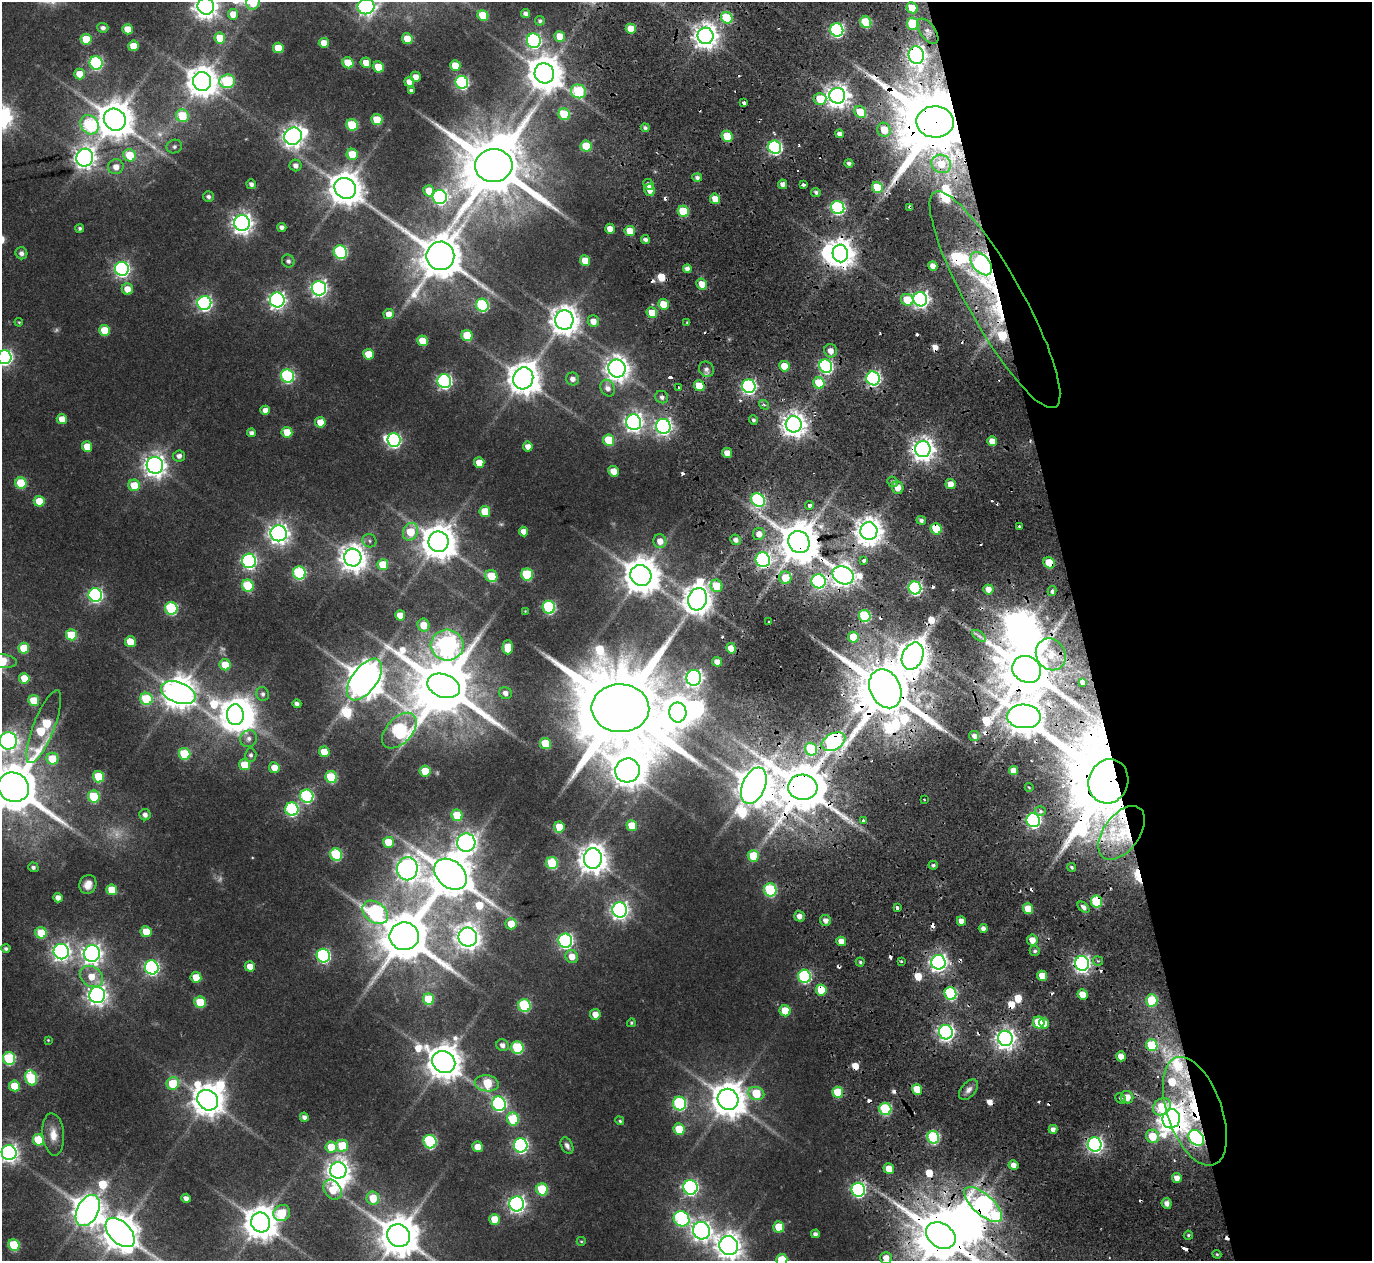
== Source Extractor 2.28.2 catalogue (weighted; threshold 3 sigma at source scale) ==
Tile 12 of 4 x 4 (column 4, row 3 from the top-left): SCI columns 4109-5478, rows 1367-2625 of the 5478 x 5297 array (HDU 1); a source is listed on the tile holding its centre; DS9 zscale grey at full resolution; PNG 1374 x 1263 px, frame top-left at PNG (2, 2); each listed source drawn as its Kron ellipse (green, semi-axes under 4 px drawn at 4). Shown black and unused: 21% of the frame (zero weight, under 2 of 4 exposures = <1% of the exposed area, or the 3 px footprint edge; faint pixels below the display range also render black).
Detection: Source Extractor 2.28.2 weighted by HDU 2 'WHT'; one run over the whole footprint, this tile lists its part. Background 0.0284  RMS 0.0048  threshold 0.0215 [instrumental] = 3 sigma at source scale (4.5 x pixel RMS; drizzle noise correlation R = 1.50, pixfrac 1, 0.0396/0.0396 arcsec/px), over >= 5 px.
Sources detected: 481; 10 too faint to see at this stretch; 13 inside a brighter object's white glare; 40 cosmic-ray / hot-pixel residue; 2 long thin detections or spike segments (spike, bleed or trail) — neither listed nor drawn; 5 inside a brighter listed object's ellipse — not listed separately; the other 411 listed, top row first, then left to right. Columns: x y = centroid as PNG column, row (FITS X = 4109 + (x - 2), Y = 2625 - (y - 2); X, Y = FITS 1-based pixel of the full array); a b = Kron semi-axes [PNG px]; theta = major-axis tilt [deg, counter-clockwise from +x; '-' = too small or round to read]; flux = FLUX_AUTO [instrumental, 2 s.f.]
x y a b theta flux
253 2 7 6 - 12
206 6 8 8 - 440
366 6 8 8 - 140
912 8 6 5 - 12
233 14 5 5 - 6.7
526 14 4 4 - 2.1
483 15 6 5 - 16
727 18 6 5 - 26
540 21 5 4 - 1.1
866 22 6 5 - 29
913 24 6 6 - 28
103 28 5 5 - 1.6
128 29 5 5 - 8.1
631 29 5 5 - 9.6
837 30 7 6 - 95
928 31 15 7 -52 3.3
560 36 5 5 - 8.5
706 36 8 8 - 470
220 38 5 5 - 12
86 39 5 5 - 14
407 39 5 5 - 9.7
534 41 7 7 - 110
324 43 5 5 - 5.4
133 46 5 5 - 9.4
278 48 5 5 - 12
916 55 9 7 -77 230
96 63 7 6 - 63
348 63 6 5 - 15
366 63 5 5 - 5.5
455 65 5 5 - 8.8
378 67 5 5 - 14
544 73 10 9 - 1200
79 74 5 5 - 7.2
416 77 5 5 - 3.8
202 81 9 9 - 810
227 81 8 7 - 44
409 82 5 5 - 4.1
462 82 6 6 - 74
411 90 4 4 - 1.3
578 91 7 6 - 44
837 96 8 7 - 380
820 99 6 6 - 12
744 103 4 3 - 2.1
860 112 6 5 - 15
564 114 6 5 - 24
182 116 6 6 - 16
115 120 11 10 - 1400
377 120 5 5 - 17
935 122 19 15 -2 7300
90 125 10 8 -55 48
352 125 6 5 - 24
645 128 4 4 - 1.2
884 130 7 6 - 7.6
840 134 4 4 - 2.5
293 136 9 8 - 340
727 136 5 5 - 15
174 146 8 6 17 1.3
586 146 5 5 - 15
775 147 7 6 - 98
352 154 6 5 - 12
130 155 6 6 - 14
85 158 9 8 - 320
849 163 4 4 - 1.6
941 164 10 9 - 9.3
296 165 6 5 - 2.3
494 165 19 16 5 4900
116 167 7 7 - 4.2
697 177 5 4 - 1.6
251 184 5 4 - 1.8
648 184 6 5 - 2.8
783 184 5 4 - 2.8
803 185 4 3 - 2.7
877 187 6 5 - 21
345 188 11 10 - 1000
650 190 6 5 - 4.2
429 191 6 5 - 6.8
816 192 5 4 - 1.3
208 197 5 5 - 1.3
440 197 7 7 - 110
715 199 5 5 - 5.7
910 207 3 2 - 0.58
838 208 7 6 - 82
683 211 6 5 - 22
242 223 8 7 - 300
282 227 4 4 - 1.8
80 228 4 4 - 1
610 229 5 5 - 4.7
630 231 5 5 - 9.3
645 239 4 4 - 1.6
340 252 7 6 - 56
21 253 6 6 - 1.9
840 254 9 7 -78 620
440 256 14 14 - 2200
288 261 6 6 - 1.5
585 261 5 5 - 8.7
981 264 13 8 -49 110
933 266 5 4 - 3.6
122 269 7 7 - 130
687 269 4 4 - 2.3
702 284 5 5 - 6
319 288 7 7 - 160
127 289 5 5 - 6.4
920 299 7 7 - 180
277 300 7 7 - 170
907 300 6 6 - 14
995 300 123 27 -61 85
204 303 7 7 - 130
663 304 5 5 - 9.5
482 305 6 6 - 51
652 313 5 5 - 9.1
389 314 5 5 - 4.7
564 320 10 9 - 680
593 321 6 5 - 4.1
19 322 4 3 - 0.42
687 322 3 3 - 0.45
105 330 5 5 - 14
467 335 6 5 - 16
423 341 5 5 - 9.7
830 351 7 6 - 3.7
368 354 5 5 - 10
5 357 7 7 - 130
784 366 5 5 - 10
826 366 7 6 - 88
617 369 9 8 - 450
706 369 8 7 - 1.8
287 376 7 6 - 67
523 378 11 10 - 920
873 378 7 6 - 110
573 379 6 6 - 2.8
444 381 7 6 - 110
819 383 6 5 - 17
699 386 5 5 - 13
749 386 7 6 - 110
678 387 3 3 - 1.8
608 388 8 7 - 3
662 397 7 6 - 1.8
764 405 5 4 - 0.98
265 410 5 4 - 2.8
62 419 5 5 - 5.4
753 420 4 4 - 1.2
320 422 5 5 - 8.2
634 422 8 7 - 220
794 424 8 8 - 470
663 426 7 7 - 160
287 432 5 5 - 10
251 433 4 4 - 1.8
394 440 7 6 - 90
609 440 6 5 - 20
992 441 5 4 - 4.8
87 446 5 5 - 8.4
528 446 5 4 - 3.5
923 449 8 8 - 400
727 453 5 4 - 4.6
179 456 6 5 - 2.3
479 463 5 5 - 6.5
155 465 8 8 - 370
614 471 5 5 - 6.3
893 482 5 5 - 1.2
21 483 6 5 - 22
950 484 5 5 - 5.2
134 485 6 5 - 11
898 488 6 5 - 5.1
758 500 7 6 - 75
39 501 5 5 - 11
809 505 4 4 - 1.3
485 512 5 5 - 12
921 520 5 4 - 1.6
1020 527 4 3 - 1.6
936 529 6 5 - 19
869 531 9 8 - 580
410 532 9 7 63 15
523 532 5 4 - 3.7
279 533 8 8 - 310
759 534 6 6 - 3.8
735 540 5 5 - 1.9
369 541 7 6 - 1
660 541 7 6 - 4.6
438 542 10 10 - 1100
799 542 11 10 - 1800
353 558 9 8 - 590
763 560 7 7 - 110
864 560 4 3 - 3.5
249 561 7 7 - 110
1049 563 6 5 - 14
383 565 5 5 - 14
299 573 6 6 - 51
527 575 6 5 - 32
843 575 11 8 -26 340
491 576 6 6 - 13
641 576 11 10 - 1200
785 578 6 6 - 11
819 581 7 7 - 83
248 586 6 5 - 26
716 586 6 6 - 12
915 588 6 6 - 88
988 589 5 5 - 4.2
1052 591 5 3 - 1.7
95 595 7 6 - 110
698 599 11 9 74 690
549 607 6 6 - 66
171 608 6 6 - 50
525 611 4 4 - 0.33
400 615 5 5 - 7.8
865 616 6 5 - 38
769 621 3 2 - 0.59
424 625 6 6 - 7.8
71 635 5 5 - 18
979 636 8 4 -37 1.5
853 637 5 5 - 12
130 642 5 5 - 11
447 645 16 15 - 310
508 647 7 5 90 11
24 648 5 5 - 14
731 648 5 5 - 5.4
1051 654 16 14 -59 9.9
913 656 14 10 65 730
2 661 15 7 -6 30
717 662 5 4 - 3.8
225 665 5 5 - 12
1027 669 15 13 -33 3000
24 678 5 5 - 9.9
694 678 8 7 - 190
364 679 24 12 53 1400
1082 682 4 3 - 16
444 686 17 11 -21 3800
885 689 20 15 -64 4500
178 693 18 10 -19 960
505 693 6 6 - 2.6
263 694 7 6 - 1.4
146 699 6 6 - 26
34 700 5 5 - 13
297 704 4 4 - 1.7
620 708 29 24 -1 10000
678 712 10 8 -88 500
235 715 10 8 -88 680
1024 716 17 12 -3 1300
44 727 39 10 68 50
399 731 21 12 47 90
974 736 5 5 - 2.2
248 739 9 8 - 2.2
8 741 8 8 - 190
833 742 13 8 29 180
545 744 5 5 - 16
811 749 6 6 - 28
324 752 5 5 - 9.4
185 754 6 5 - 26
251 755 6 5 - 1.4
52 759 6 6 - 11
244 765 5 5 - 13
274 768 5 5 - 5.8
627 770 12 12 - 930
1014 770 5 4 - 4.3
425 771 5 5 - 12
99 777 6 5 - 20
331 777 6 5 - 33
1108 781 22 19 71 8100
754 786 19 11 67 1400
13 787 16 14 -29 2700
803 787 15 12 -3 2600
1029 787 4 3 - 0.42
94 796 6 6 - 27
307 796 7 6 - 63
924 800 3 2 - 0.53
292 809 7 6 - 69
1040 811 5 5 - 1.3
145 815 6 5 - 2.1
457 815 6 5 - 15
1033 820 7 6 - 120
863 821 3 3 - 1.6
632 826 5 5 - 9.8
559 827 5 5 - 9.7
1122 833 31 18 54 26
388 842 5 5 - 11
466 843 9 9 - 270
336 854 6 6 - 39
753 856 6 5 - 13
593 858 10 9 - 690
552 863 6 6 - 29
933 865 5 4 - 1.1
33 867 5 5 - 1.4
1071 867 5 4 - 0.9
407 869 11 10 - 400
451 874 18 13 -40 2000
88 884 10 8 69 4.1
112 890 5 5 - 11
770 890 7 6 - 48
58 898 5 4 - 3.5
1096 902 6 5 - 34
1083 907 7 4 -43 2.1
897 908 4 3 - 1.5
1028 909 5 5 - 9.6
620 910 7 7 - 200
375 912 14 10 -37 79
799 916 5 5 - 2.9
825 920 6 5 - 2.7
961 921 5 4 - 3.7
511 924 5 5 - 8.1
983 928 4 4 - 2.2
146 932 5 5 - 11
41 933 6 5 - 15
404 936 15 14 - 2900
468 937 9 9 - 440
1032 940 5 5 - 4.7
565 941 7 7 - 120
841 941 5 4 - 4.2
6 948 4 4 - 1.2
1035 951 5 5 - 1.1
61 952 8 7 - 210
92 953 8 8 - 280
323 956 7 6 - 79
572 957 7 6 - 5.6
901 961 3 3 - 0.69
1098 961 5 4 - 0.84
860 962 4 4 - 0.82
938 962 7 7 - 220
1082 963 7 7 - 190
250 966 5 5 - 5.1
152 967 7 7 - 110
91 976 12 9 -34 7.9
804 976 6 6 - 63
1042 976 5 5 - 7
196 977 5 5 - 9.4
821 990 5 5 - 15
951 993 6 6 - 60
1083 994 5 5 - 7.8
97 995 8 8 - 270
429 999 6 5 - 18
1152 1000 6 5 - 27
200 1002 6 5 - 18
524 1006 6 6 - 49
785 1011 5 5 - 13
595 1014 5 5 - 4.5
631 1023 4 4 - 0.66
1039 1023 6 5 - 20
1044 1023 5 4 - 3.9
946 1032 7 7 - 180
1005 1038 7 7 - 300
48 1040 3 3 - 0.38
502 1045 6 5 - 2.5
1152 1045 6 5 - 23
517 1048 6 6 - 39
1121 1056 5 4 - 5.1
9 1058 6 6 - 43
444 1062 12 10 -32 1100
31 1078 7 6 - 34
173 1083 6 6 - 17
487 1083 12 8 -8 22
14 1086 5 5 - 13
917 1089 5 5 - 11
969 1090 12 7 48 2.5
838 1092 5 5 - 18
756 1093 8 6 -21 16
1127 1097 6 6 - 4.6
1121 1098 5 4 - 0.97
728 1099 11 10 - 1100
208 1100 11 9 -43 850
679 1103 7 6 - 61
499 1104 7 7 - 96
1162 1107 9 8 - 15
885 1109 6 6 - 43
1195 1111 57 27 -70 58
304 1117 4 4 - 1.9
513 1119 6 6 - 25
1171 1119 9 9 - 660
620 1121 4 4 - 0.73
679 1129 6 5 - 14
1053 1129 4 4 - 2.3
53 1134 21 11 -84 6.1
1152 1136 7 6 - 11
933 1137 6 6 - 49
1196 1138 9 6 -47 110
38 1140 5 5 - 19
430 1142 7 6 - 61
1095 1144 7 7 - 150
521 1145 7 6 - 110
342 1146 6 6 - 17
567 1146 9 5 -61 1.6
331 1147 6 5 - 9.8
477 1147 5 5 - 6
9 1153 7 7 - 230
1013 1165 5 4 - 3.1
889 1169 5 5 - 7
338 1170 8 8 - 440
1177 1178 5 4 - 3.6
690 1187 7 7 - 130
542 1189 6 6 - 25
333 1190 11 8 -54 12
858 1190 7 6 - 110
186 1198 5 4 - 2.4
373 1198 6 6 - 11
1167 1203 5 5 - 2.8
517 1204 7 7 - 180
983 1205 24 10 -42 230
88 1211 16 10 62 780
282 1213 8 8 - 20
494 1219 5 5 - 7.7
682 1219 8 7 - 79
260 1222 10 9 - 1000
779 1227 5 5 - 11
701 1231 9 8 - 290
120 1232 18 10 -46 1200
815 1234 4 4 - 1.4
941 1235 16 12 -34 3300
1188 1235 4 4 - 0.81
399 1236 12 11 - 1700
581 1241 4 4 - 0.5
14 1245 6 5 - 27
729 1246 10 9 - 530
1217 1254 4 4 - 0.6
886 1258 6 6 - 4.3
782 1260 6 5 - 13
Overlapping masked pixels (flux is a lower limit): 46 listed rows (the first 20) at x y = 727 18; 913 24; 706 36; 916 55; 860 112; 935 122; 910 207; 840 254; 981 264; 995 300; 873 378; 819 383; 699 386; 749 386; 794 424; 923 449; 936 529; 869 531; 799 542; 763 560
Isophote crosses this tile's border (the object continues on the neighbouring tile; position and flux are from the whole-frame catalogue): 14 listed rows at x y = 253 2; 206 6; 366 6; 5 357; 2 661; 8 741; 13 787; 9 1153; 120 1232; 941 1235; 399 1236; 729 1246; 886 1258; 782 1260